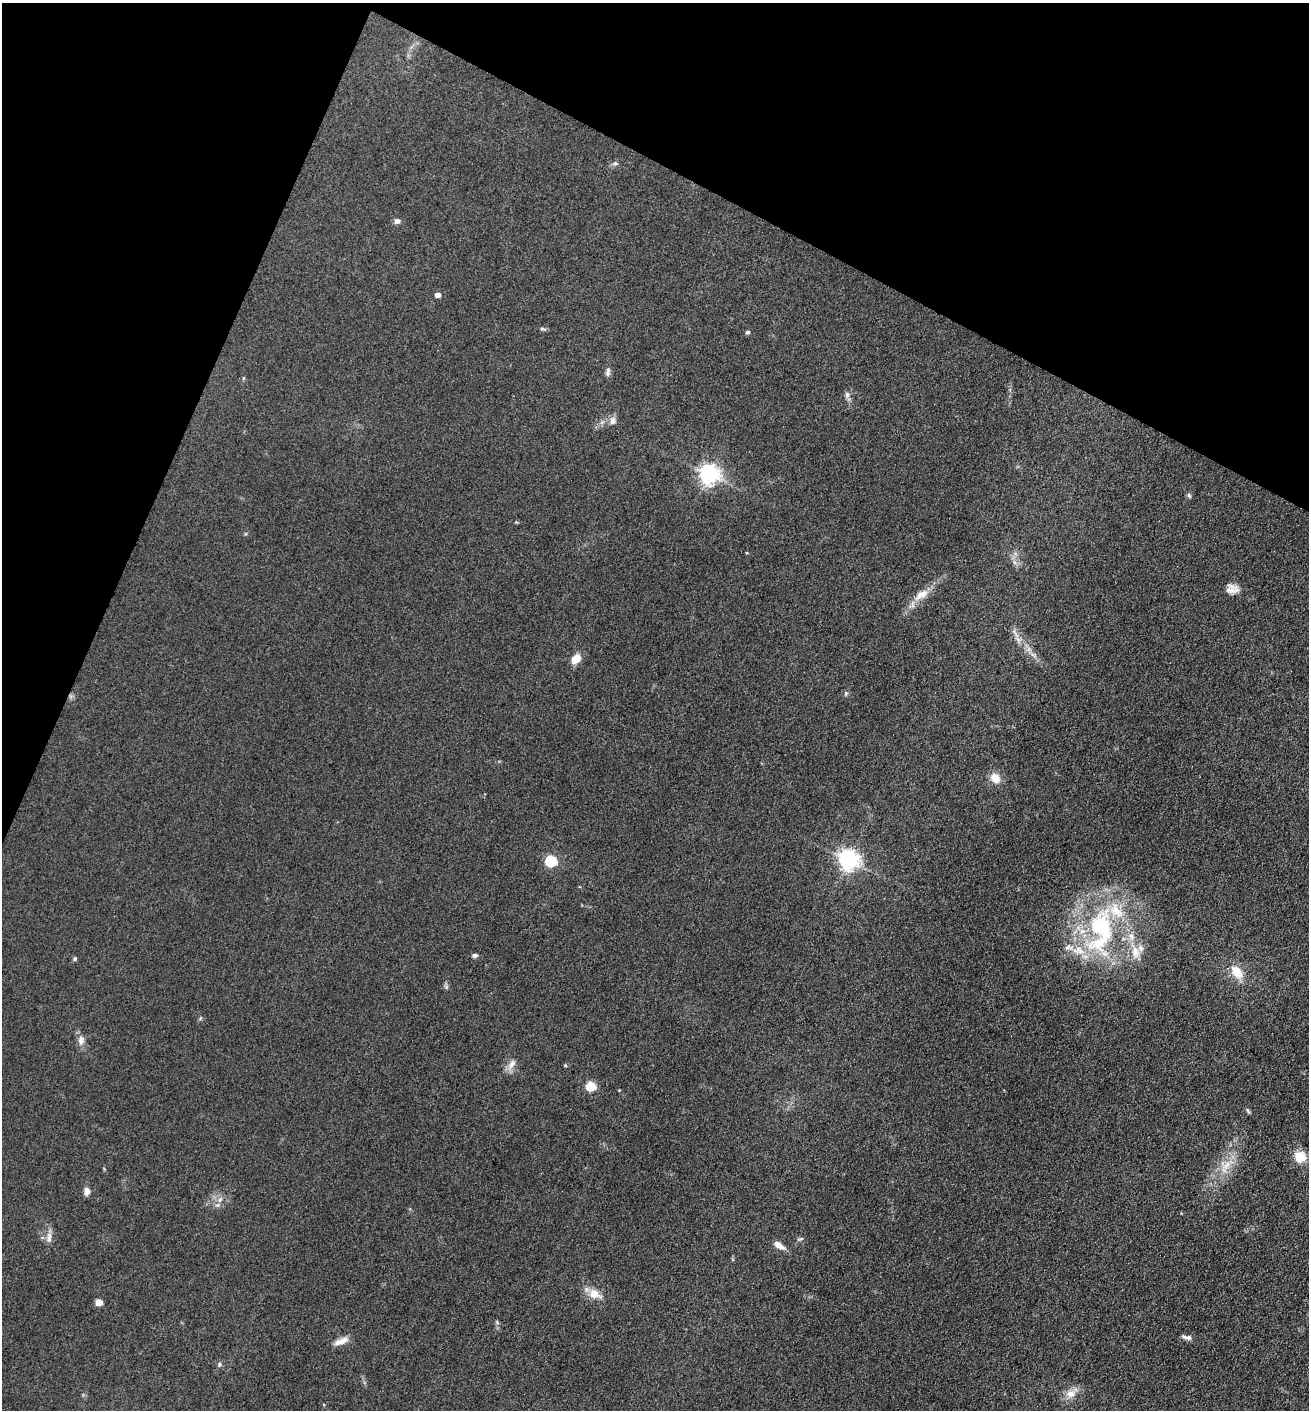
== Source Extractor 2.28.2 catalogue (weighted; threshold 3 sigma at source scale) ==
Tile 2 of 4 x 4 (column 2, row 1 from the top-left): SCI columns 1453-2759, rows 4227-5634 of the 5651 x 5636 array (HDU 1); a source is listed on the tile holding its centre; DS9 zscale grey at full resolution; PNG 1311 x 1412 px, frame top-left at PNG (2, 3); no overlay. Shown black and unused: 22% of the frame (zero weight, under 3 of 5 exposures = <1% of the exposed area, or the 3 px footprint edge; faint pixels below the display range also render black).
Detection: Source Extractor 2.28.2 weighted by HDU 2 'WHT'; one run over the whole footprint, this tile lists its part. Background 0.151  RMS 0.0098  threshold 0.0443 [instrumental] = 3 sigma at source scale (4.5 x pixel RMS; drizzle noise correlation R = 1.50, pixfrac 1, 0.05/0.05 arcsec/px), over >= 5 px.
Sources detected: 49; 6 inside a brighter listed object's ellipse — not listed separately; the other 43 listed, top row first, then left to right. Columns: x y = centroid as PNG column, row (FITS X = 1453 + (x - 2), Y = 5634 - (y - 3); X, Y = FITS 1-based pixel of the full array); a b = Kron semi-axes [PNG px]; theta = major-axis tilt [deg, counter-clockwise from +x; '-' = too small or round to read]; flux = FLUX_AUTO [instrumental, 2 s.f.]
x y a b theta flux
615 163 7 5 15 2.2
397 221 7 6 - 3.4
438 295 5 4 - 6.5
542 329 8 3 -12 1.7
747 332 5 5 - 1.8
608 372 12 6 81 3.3
847 395 9 6 -81 3.2
613 421 10 8 82 5
709 474 7 7 - 530
1189 495 7 5 -62 1.7
1014 562 7 4 -71 2.4
1232 589 16 11 -4 8.3
921 595 23 11 33 13
1033 655 7 4 -19 2.2
576 659 11 8 47 13
846 693 6 5 - 1.6
995 778 13 11 -39 11
848 859 7 7 - 550
551 861 6 5 - 94
1102 928 60 33 -83 140
1135 952 18 11 -78 13
475 955 6 5 - 2.7
75 959 5 5 - 1.6
1237 972 17 11 -52 17
81 1040 12 8 87 5.8
512 1064 16 8 57 6.5
565 1065 5 4 - 1.1
591 1086 5 5 - 48
619 1090 3 3 - 0.62
1248 1111 9 3 -60 1.5
1300 1157 11 11 - 19
1226 1165 15 7 55 10
87 1191 9 7 84 5.7
220 1200 9 6 62 3.8
49 1238 16 6 87 5.8
800 1239 10 3 18 1.6
779 1245 13 6 -33 8.4
594 1294 16 10 -25 13
99 1302 5 5 - 14
1188 1337 7 7 - 2.7
341 1341 20 7 23 7.9
219 1364 7 3 82 1.6
1070 1394 12 11 - 9.2